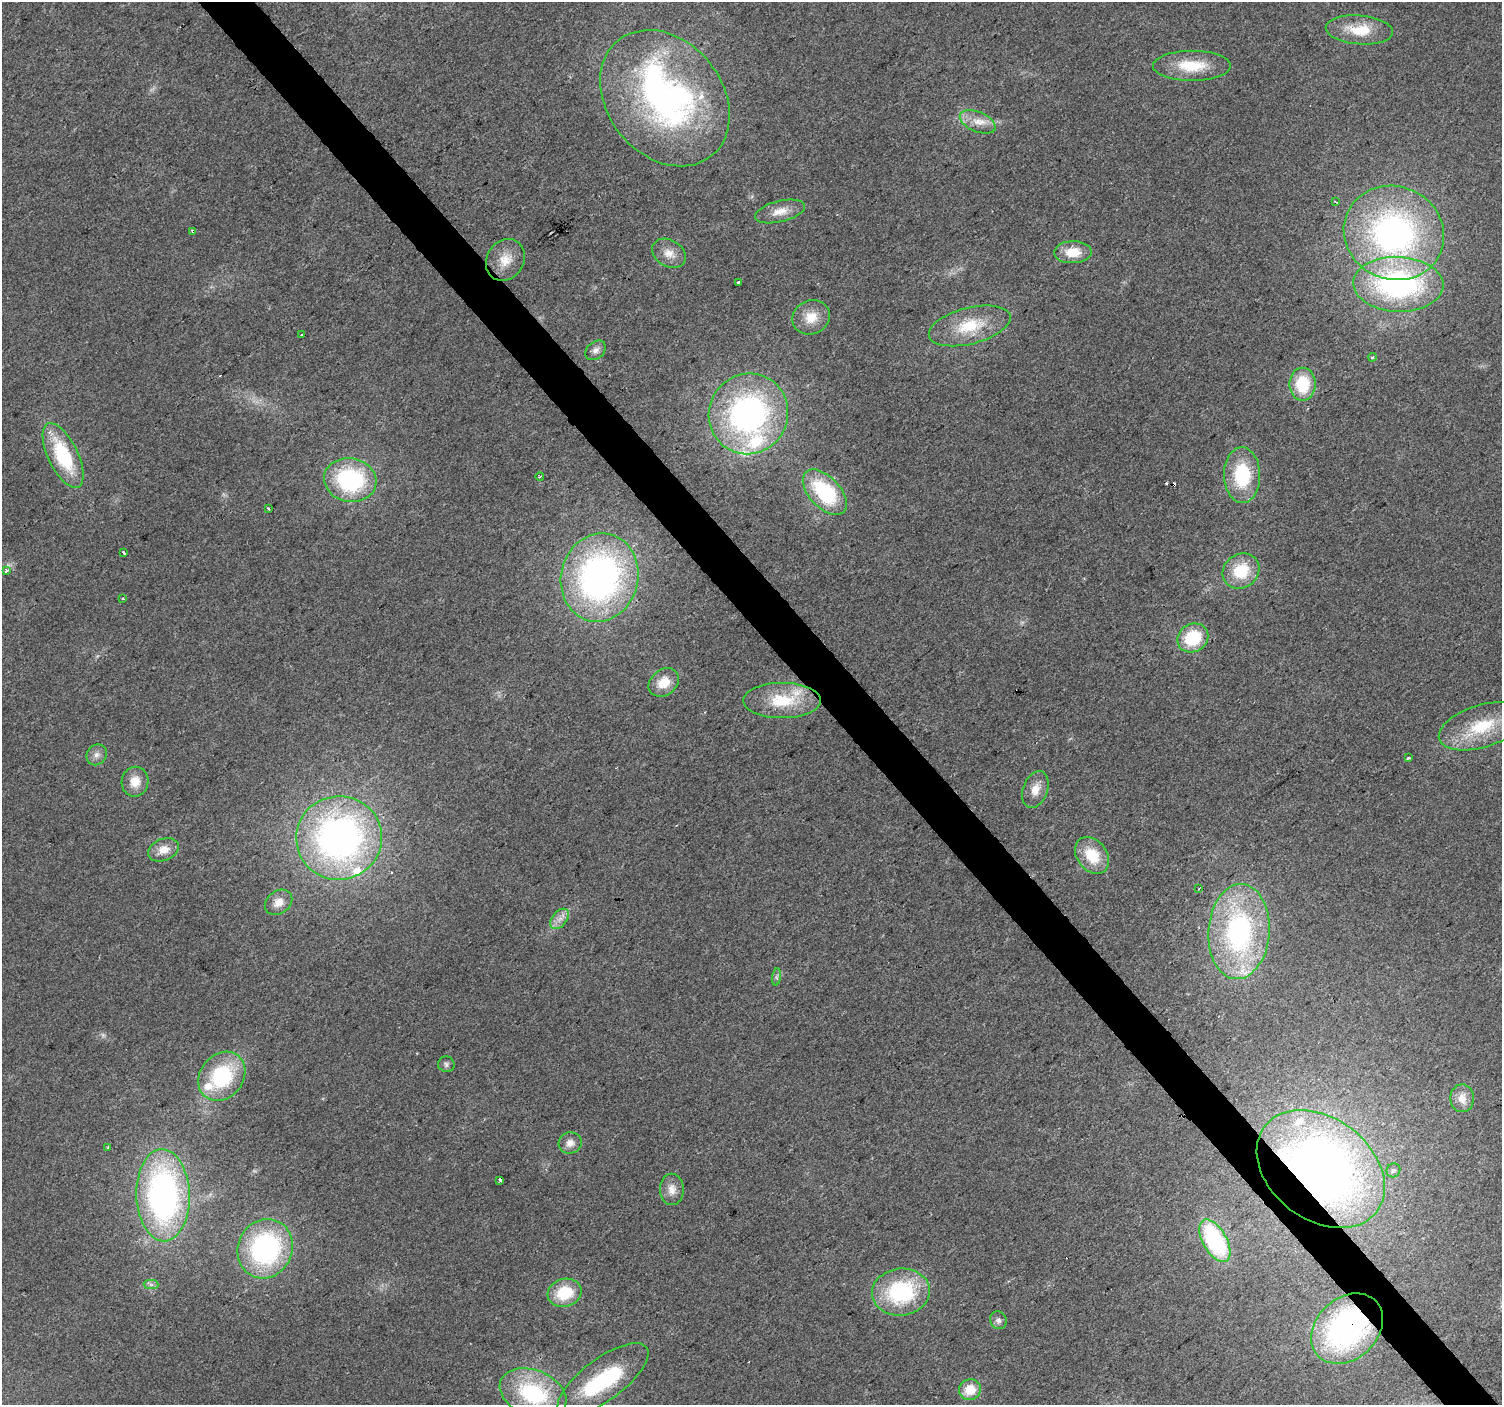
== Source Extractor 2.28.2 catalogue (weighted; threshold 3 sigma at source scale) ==
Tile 6 of 4 x 4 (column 2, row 2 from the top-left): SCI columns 1505-3004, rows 3012-4414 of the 6004 x 5959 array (HDU 1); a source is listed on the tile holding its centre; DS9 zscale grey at full resolution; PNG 1504 x 1407 px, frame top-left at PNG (2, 2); each listed source drawn as its Kron ellipse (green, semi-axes under 4 px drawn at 4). Shown black and unused: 4% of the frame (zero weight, under 2 of 3 exposures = <1% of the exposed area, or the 3 px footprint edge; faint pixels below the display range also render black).
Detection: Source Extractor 2.28.2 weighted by HDU 2 'WHT'; one run over the whole footprint, this tile lists its part. Background 0.023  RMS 0.0061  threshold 0.0276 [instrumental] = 3 sigma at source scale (4.5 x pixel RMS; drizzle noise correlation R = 1.50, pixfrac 1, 0.0396/0.0396 arcsec/px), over >= 5 px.
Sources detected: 82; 1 too faint to see at this stretch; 2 inside a brighter object's white glare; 4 cosmic-ray / hot-pixel residue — neither listed nor drawn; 8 inside a brighter listed object's ellipse — not listed separately; the other 67 listed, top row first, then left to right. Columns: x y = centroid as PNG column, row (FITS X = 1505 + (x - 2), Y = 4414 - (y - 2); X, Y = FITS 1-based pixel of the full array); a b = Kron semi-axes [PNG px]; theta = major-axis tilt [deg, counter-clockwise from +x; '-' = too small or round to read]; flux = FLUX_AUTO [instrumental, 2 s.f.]
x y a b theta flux
1359 30 34 14 -5 20
1192 66 39 15 0 23
665 98 74 57 -51 210
978 122 19 10 -23 8.4
1336 202 4 2 - 0.76
780 211 25 10 14 9
193 231 4 3 - 3.2
1394 233 51 46 -24 210
1073 252 19 11 2 14
669 253 18 13 -30 7.7
505 260 22 18 58 12
738 283 3 3 - 2
1398 284 45 27 -2 140
811 317 19 17 24 12
970 326 42 18 14 27
301 335 3 2 - 0.66
596 350 11 8 40 3.3
1372 357 4 3 - 0.85
1303 384 16 13 -90 27
748 414 41 39 57 170
63 455 35 15 -64 47
1242 475 28 18 -89 39
540 476 4 3 - 0.59
350 480 26 22 -10 73
825 492 27 15 -47 51
268 509 3 3 - 2
123 553 3 3 - 2.2
6 571 4 3 - 2.3
1241 571 19 16 35 24
599 577 44 38 76 230
123 599 3 3 - 1.7
1193 638 16 14 31 29
664 682 16 13 37 12
782 701 39 17 0 29
1482 726 44 21 17 34
97 755 11 9 50 3.6
1408 758 4 3 - 0.85
135 782 15 13 79 9.7
1035 789 19 12 69 8
339 838 43 42 - 250
163 850 16 11 21 7.9
1092 855 20 15 -52 21
1198 889 4 3 - 0.59
278 902 15 11 35 6.7
559 919 12 7 49 4.2
1239 932 47 30 86 130
777 977 9 4 82 1.3
446 1064 8 8 - 1.8
222 1076 26 21 51 54
1462 1098 14 12 89 6.4
570 1143 11 10 - 4.7
108 1147 3 3 - 0.82
1321 1169 70 51 -38 450
1393 1170 7 6 - 1.6
500 1180 3 3 - 18
672 1189 16 12 -90 6.3
163 1195 46 26 -88 190
1215 1241 23 12 -60 71
265 1249 30 27 67 110
151 1284 7 4 -1 1.6
901 1292 29 23 6 64
564 1293 17 14 18 24
998 1320 9 8 - 2.4
1347 1329 40 30 42 150
603 1380 54 21 37 57
970 1390 11 10 - 13
533 1393 35 23 -21 59
Overlapping masked pixels (flux is a lower limit): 3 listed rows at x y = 193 231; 1321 1169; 1347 1329